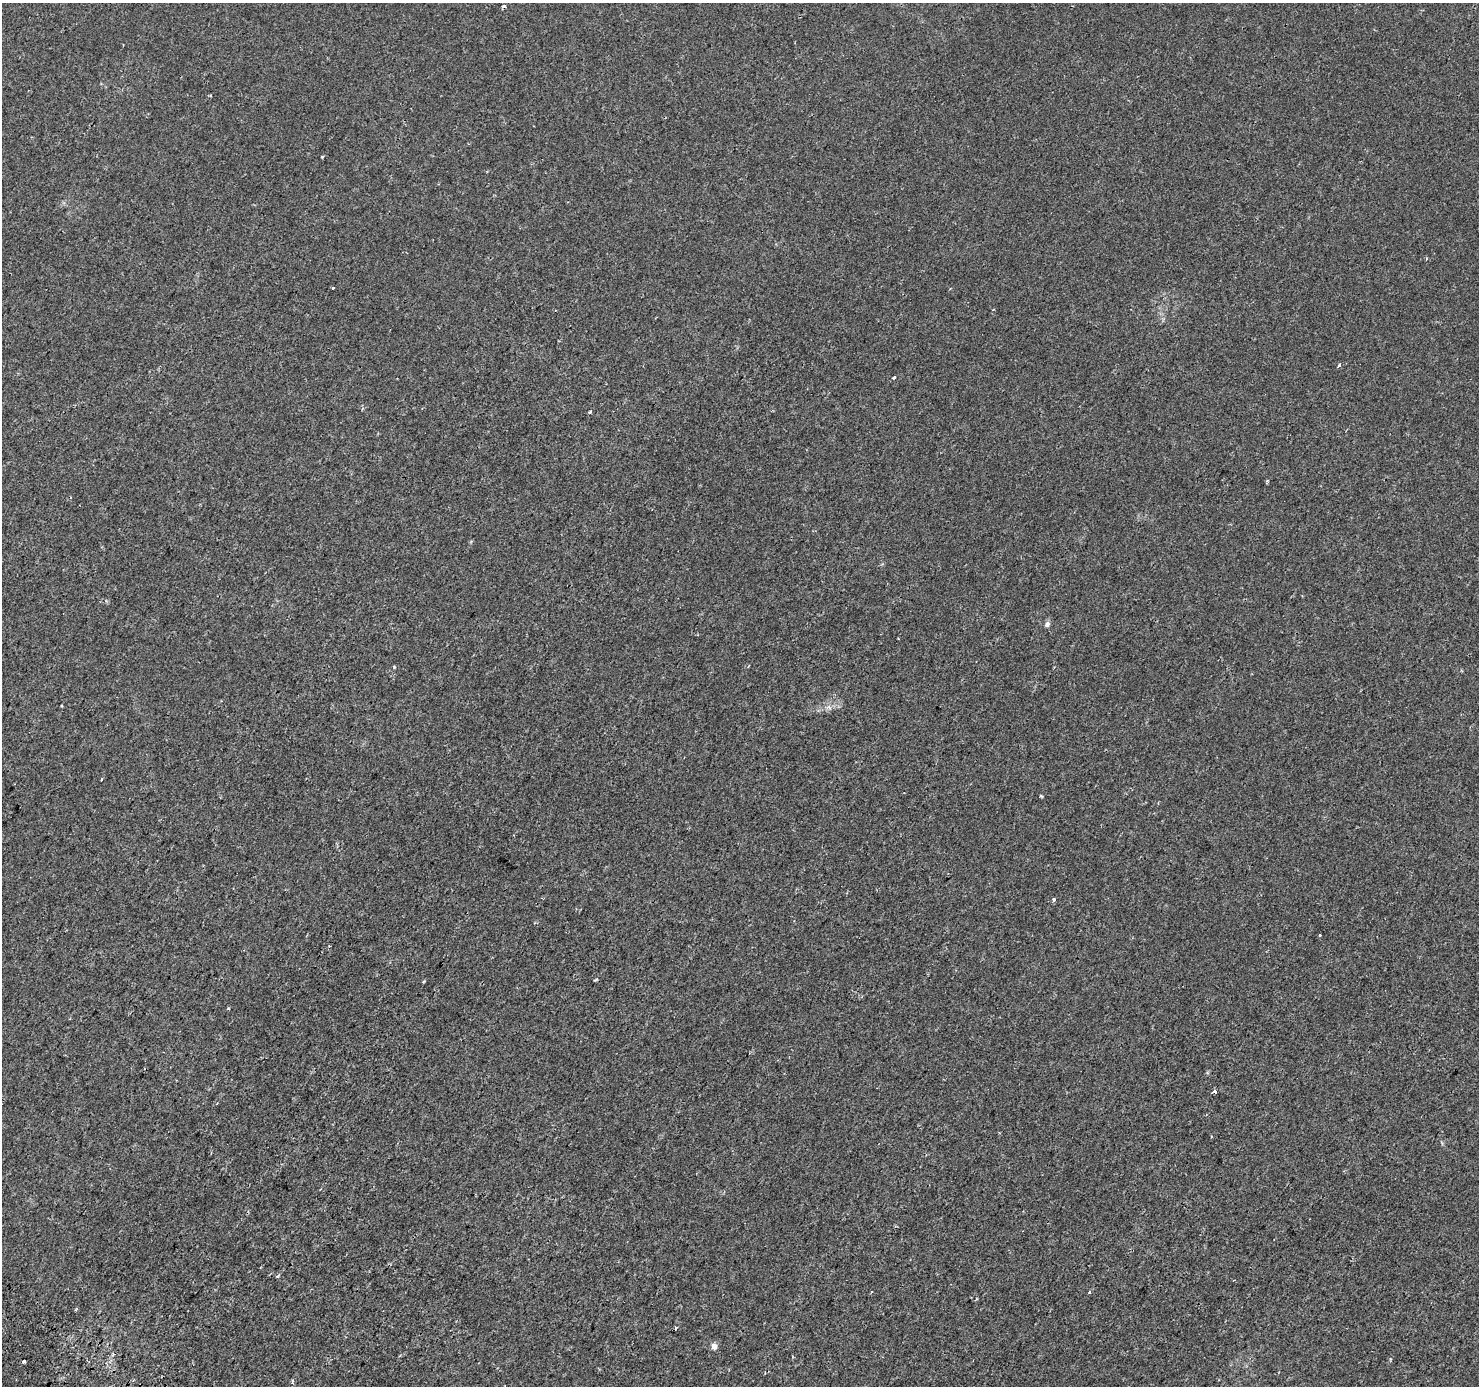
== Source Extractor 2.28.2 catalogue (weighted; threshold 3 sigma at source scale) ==
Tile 7 of 4 x 4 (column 3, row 2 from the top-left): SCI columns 2981-4457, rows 2990-4373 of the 5967 x 6046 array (HDU 1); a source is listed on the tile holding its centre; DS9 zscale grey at full resolution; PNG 1481 x 1388 px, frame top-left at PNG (2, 3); no overlay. Shown black and unused: <1% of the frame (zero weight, under 2 of 3 exposures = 2% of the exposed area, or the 3 px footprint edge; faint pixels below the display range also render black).
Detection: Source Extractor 2.28.2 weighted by HDU 2 'WHT'; one run over the whole footprint, this tile lists its part. Background 7.86e-04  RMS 0.0022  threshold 0.0101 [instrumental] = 3 sigma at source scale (4.5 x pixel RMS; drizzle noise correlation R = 1.50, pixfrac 1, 0.0396/0.0396 arcsec/px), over >= 5 px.
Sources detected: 23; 1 cosmic-ray / hot-pixel residue — not listed; the other 22 listed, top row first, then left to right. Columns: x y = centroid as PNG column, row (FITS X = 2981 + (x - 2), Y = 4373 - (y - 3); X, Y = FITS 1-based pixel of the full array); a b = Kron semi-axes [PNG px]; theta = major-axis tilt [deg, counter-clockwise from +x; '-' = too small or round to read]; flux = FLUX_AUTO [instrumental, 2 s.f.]
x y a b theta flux
504 6 4 3 - 0.84
322 157 3 3 - 0.35
333 288 3 3 - 0.29
1339 365 4 3 - 1.1
894 377 3 3 - 0.79
590 412 4 3 - 1.6
1047 624 7 6 - 0.72
394 667 4 3 - 0.21
101 779 3 2 - 0.22
1041 796 5 3 - 0.24
1054 900 3 3 - 0.93
1320 935 3 3 - 0.6
596 979 5 3 - 0.29
228 1009 4 3 - 0.24
1215 1091 4 3 - 2.4
278 1276 6 4 24 0.28
1089 1292 4 3 - 0.24
76 1310 4 3 - 0.29
676 1328 5 3 - 0.32
714 1346 5 5 - 1.6
23 1361 3 3 - 3.9
292 1381 7 3 87 0.37
Overlapping masked pixels (flux is a lower limit): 1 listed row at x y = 504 6